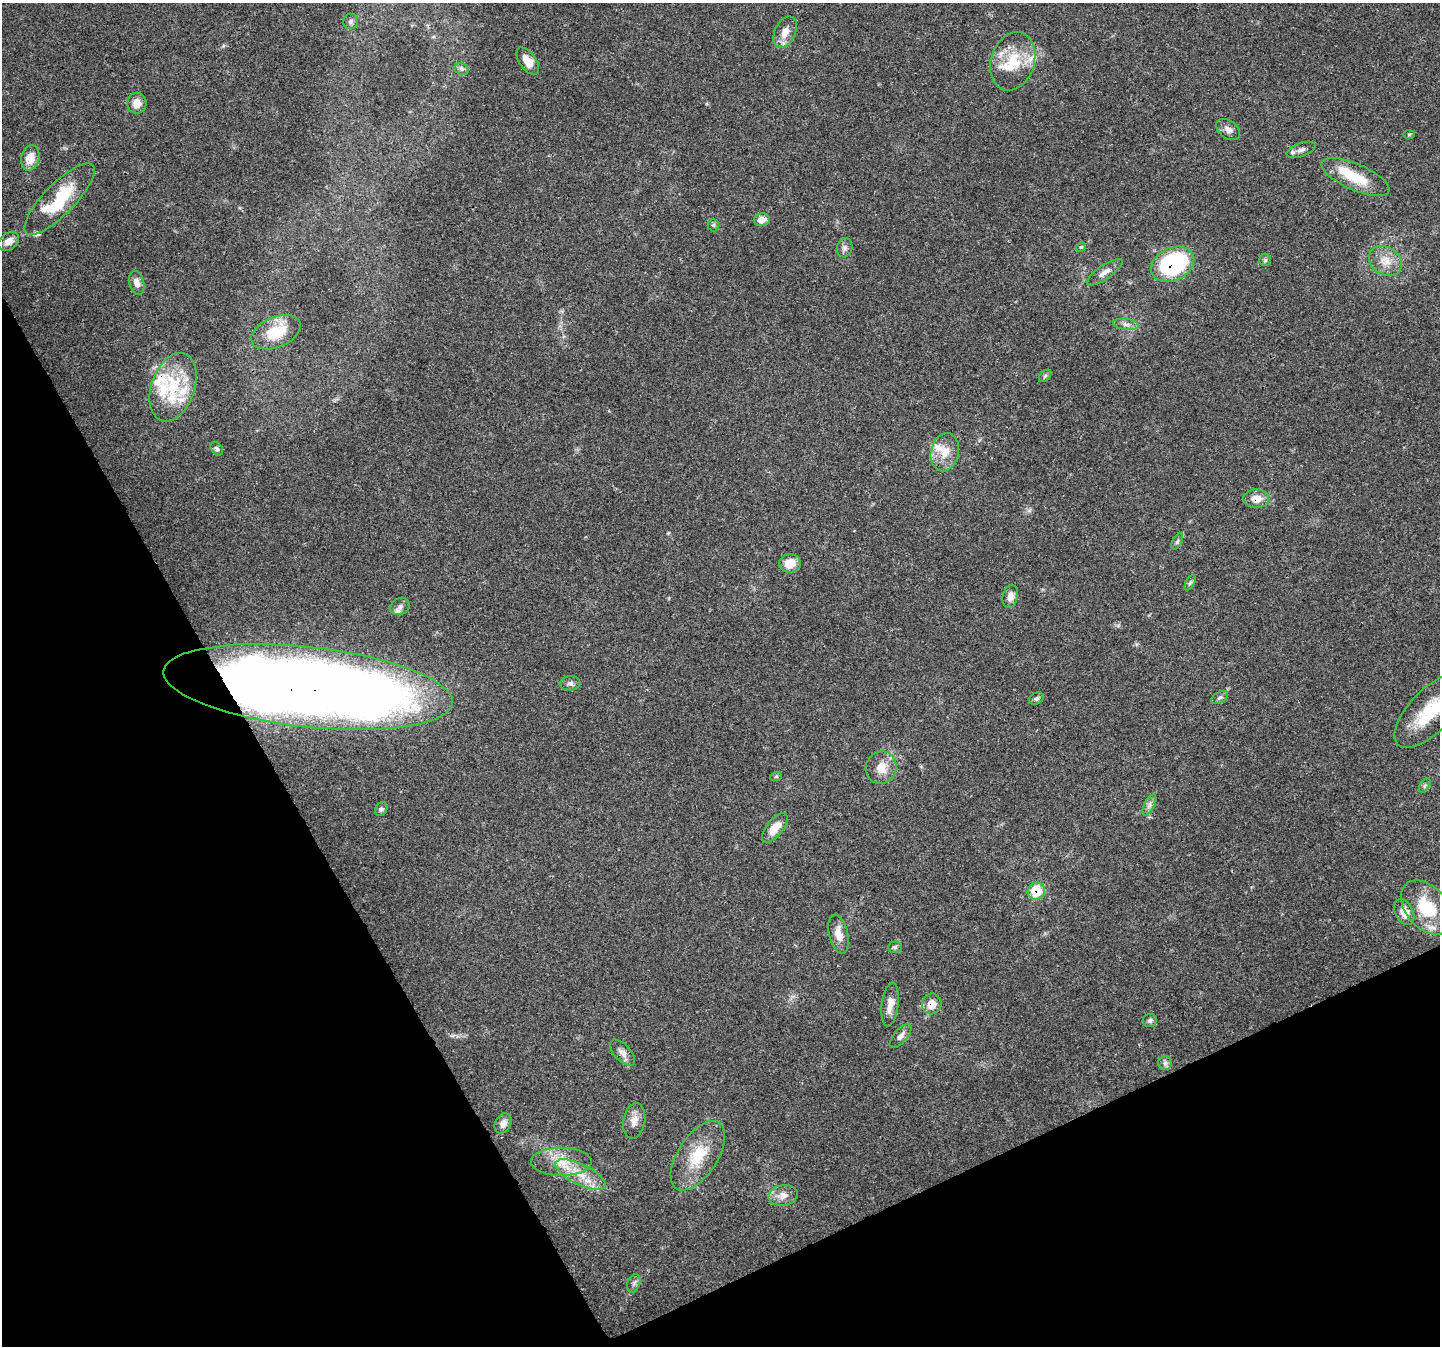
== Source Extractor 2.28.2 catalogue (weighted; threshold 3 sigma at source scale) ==
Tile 14 of 4 x 4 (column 2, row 4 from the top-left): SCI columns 1442-2879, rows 159-1502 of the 5755 x 5635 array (HDU 1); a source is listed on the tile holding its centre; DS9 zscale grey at full resolution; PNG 1442 x 1348 px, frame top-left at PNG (2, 3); each listed source drawn as its Kron ellipse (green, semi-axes under 4 px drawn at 4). Shown black and unused: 25% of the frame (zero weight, under 3 of 4 exposures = <1% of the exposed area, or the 3 px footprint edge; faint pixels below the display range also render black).
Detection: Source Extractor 2.28.2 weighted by HDU 2 'WHT'; one run over the whole footprint, this tile lists its part. Background 0.05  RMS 0.0047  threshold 0.0213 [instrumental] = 3 sigma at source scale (4.5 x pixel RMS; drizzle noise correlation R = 1.50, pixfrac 1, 0.0396/0.0396 arcsec/px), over >= 5 px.
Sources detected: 73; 1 inside a brighter object's white glare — neither listed nor drawn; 9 inside a brighter listed object's ellipse — not listed separately; the other 63 listed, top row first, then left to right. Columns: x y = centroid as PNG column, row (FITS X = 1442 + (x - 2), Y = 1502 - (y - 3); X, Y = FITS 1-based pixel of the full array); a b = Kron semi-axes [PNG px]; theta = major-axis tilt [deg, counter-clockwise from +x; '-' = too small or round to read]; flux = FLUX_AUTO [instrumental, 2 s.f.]
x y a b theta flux
351 21 8 7 - 1.6
785 32 17 10 64 5.3
528 61 15 8 -54 6.4
1013 61 30 21 72 17
461 69 7 5 -22 1.1
137 103 10 9 - 4.7
1228 129 13 9 -36 2.8
1409 134 6 4 2 0.6
1301 150 15 6 20 2.3
30 158 13 9 76 7.2
1356 177 36 13 -23 15
59 199 47 15 46 28
762 220 8 6 8 3.5
713 225 6 6 - 0.85
9 241 11 8 39 4
1081 247 5 4 - 0.5
845 248 9 8 - 1.8
1265 260 6 6 - 0.87
1385 261 17 13 -32 6.8
1173 264 23 16 27 52
1105 272 21 7 34 3.3
137 283 12 7 -75 2.6
1126 324 13 5 -7 2
276 332 26 15 23 17
1045 376 7 4 45 0.83
173 387 35 21 71 24
217 449 8 5 -51 1.2
945 452 19 14 77 7.8
1256 499 13 9 -1 5.3
1177 542 9 4 63 1
790 563 11 9 1 6.7
1190 583 8 4 62 0.92
1010 596 12 7 78 3.3
400 607 10 8 31 2.2
570 683 10 7 6 1.7
308 687 145 40 -6 930
1220 698 9 5 29 1.2
1036 699 8 5 29 1.1
1431 711 48 21 45 26
881 768 16 15 - 7.1
776 777 6 4 19 0.54
1425 785 8 4 58 0.95
1149 805 11 5 63 1.7
381 809 7 6 - 1.1
775 828 17 8 51 7.1
1036 891 9 8 - 19
1426 907 31 20 -49 20
1404 912 14 9 -63 5.7
839 934 20 9 -77 5.5
895 947 7 5 1 0.9
890 1004 22 8 83 4.7
932 1004 10 9 - 5.6
1150 1021 7 6 - 1.2
901 1036 15 6 49 2.3
623 1053 16 8 -47 2.9
1165 1063 7 7 - 1.5
634 1121 18 11 80 4.3
503 1123 10 8 63 2.8
698 1156 39 20 57 18
561 1162 30 14 0 11
580 1175 27 10 -26 10
783 1195 14 10 11 4.3
634 1283 9 6 71 1.4
Overlapping masked pixels (flux is a lower limit): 5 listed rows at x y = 1173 264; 1256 499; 308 687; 1036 891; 932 1004
Isophote crosses this tile's border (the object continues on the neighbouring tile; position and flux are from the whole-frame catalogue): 1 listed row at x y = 1431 711